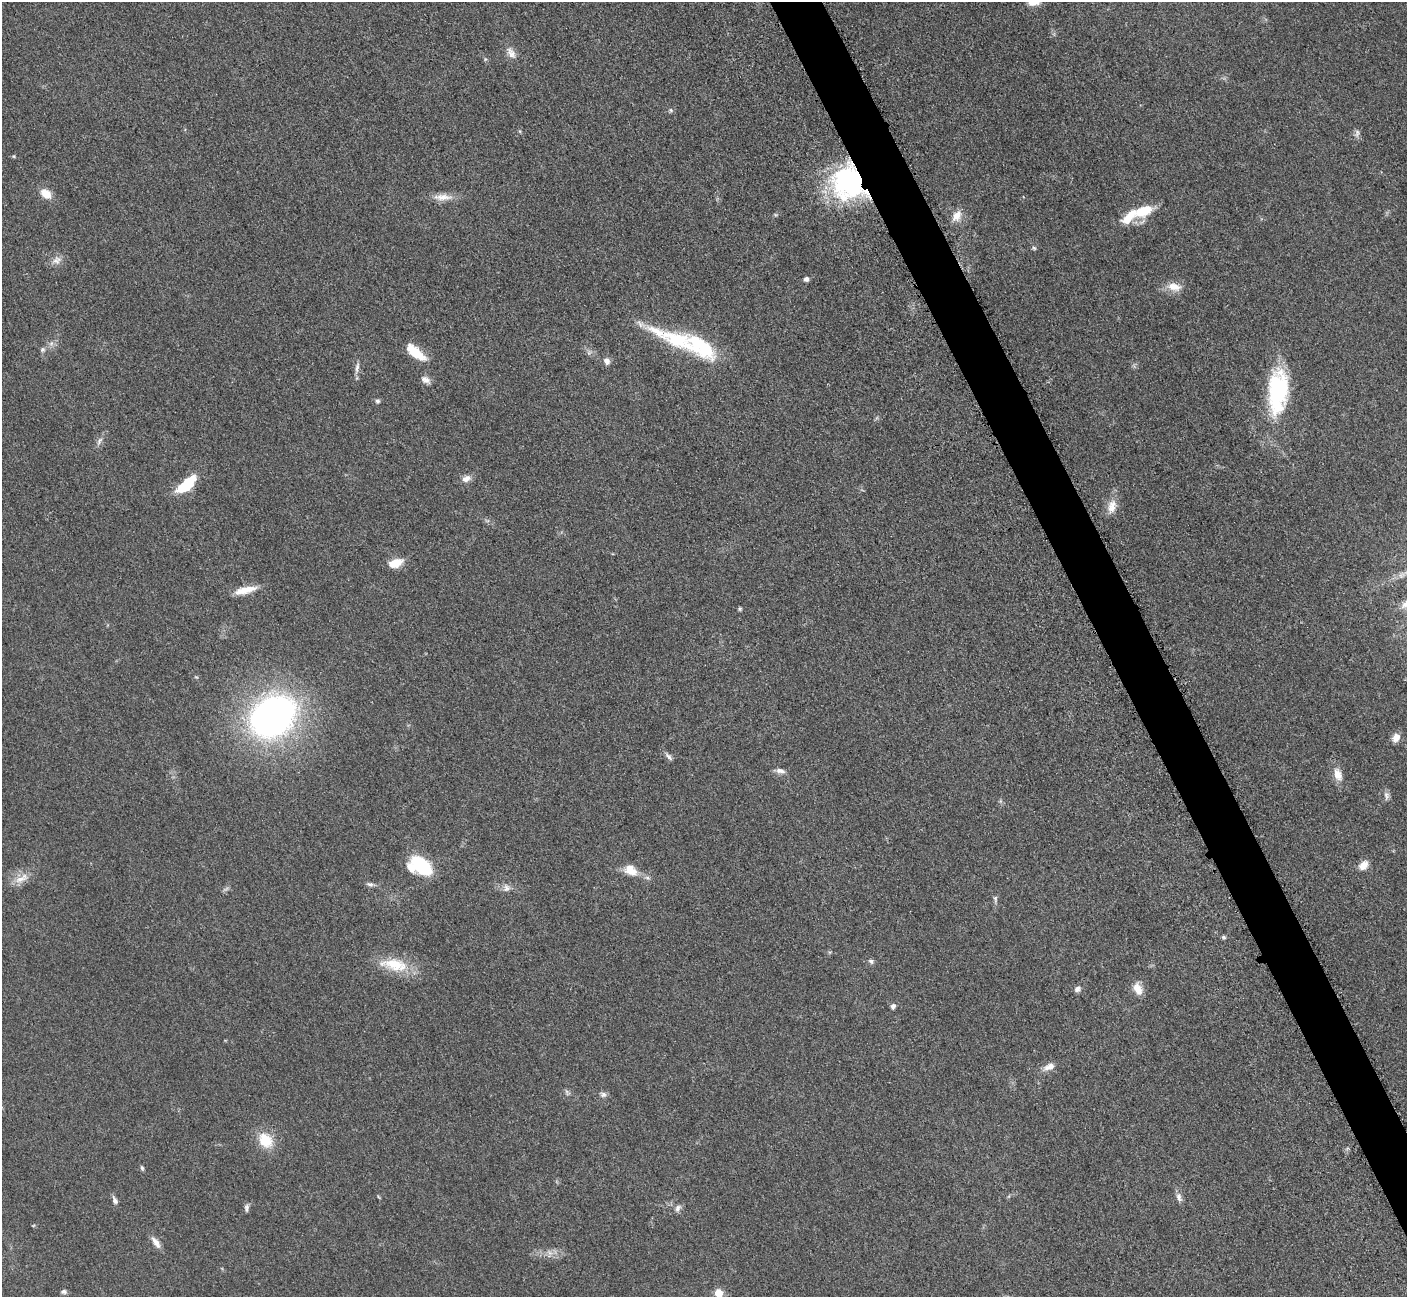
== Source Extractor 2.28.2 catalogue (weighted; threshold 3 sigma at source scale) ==
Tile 6 of 4 x 4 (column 2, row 2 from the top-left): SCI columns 1470-2874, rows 2779-4073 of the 5701 x 5665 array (HDU 1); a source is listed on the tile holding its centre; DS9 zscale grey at full resolution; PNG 1409 x 1299 px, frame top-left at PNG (2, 2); no overlay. Shown black and unused: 3% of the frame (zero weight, under 3 of 5 exposures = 4% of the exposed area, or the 3 px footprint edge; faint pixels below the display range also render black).
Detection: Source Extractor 2.28.2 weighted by HDU 2 'WHT'; one run over the whole footprint, this tile lists its part. Background 0.0535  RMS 0.0059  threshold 0.0265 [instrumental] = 3 sigma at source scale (4.5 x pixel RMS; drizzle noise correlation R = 1.50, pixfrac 1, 0.05/0.05 arcsec/px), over >= 5 px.
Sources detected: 70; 2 too faint to see at this stretch — not listed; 3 inside a brighter listed object's ellipse — not listed separately; the other 65 listed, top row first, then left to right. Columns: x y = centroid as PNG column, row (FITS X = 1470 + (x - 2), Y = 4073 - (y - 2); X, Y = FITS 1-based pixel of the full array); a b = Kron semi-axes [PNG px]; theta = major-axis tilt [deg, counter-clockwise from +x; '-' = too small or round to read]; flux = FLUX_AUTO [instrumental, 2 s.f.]
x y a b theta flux
511 53 17 10 -59 4.7
485 59 6 4 -72 0.85
671 110 7 5 -23 1.1
520 131 6 3 73 0.69
1357 133 12 7 75 2.3
849 182 33 31 -68 110
46 194 13 9 -38 7.9
443 197 27 9 0 7.2
1143 211 25 12 20 18
957 216 16 11 53 6.2
1034 248 6 5 - 0.92
57 260 15 10 28 4.2
806 279 6 6 - 1.8
1174 287 20 11 -11 7.4
657 331 40 12 -25 17
51 343 8 6 68 2.2
701 346 46 22 -34 40
42 350 7 6 - 1.5
415 352 25 10 -39 15
607 361 10 8 -66 2.9
357 368 17 5 80 2.6
426 380 13 8 -31 3.1
1278 391 49 21 85 63
377 401 6 6 - 1.4
99 441 13 6 62 2.5
466 479 12 8 22 3.8
186 484 28 11 42 19
1112 506 20 12 76 7
395 563 16 9 18 9.5
245 590 28 8 13 9.6
740 609 5 4 - 0.85
196 677 6 3 -31 0.64
273 716 37 28 37 290
1396 737 9 7 58 5.4
668 756 12 5 -47 2.1
780 771 13 7 -13 2.8
1338 774 18 10 -71 6.6
1386 796 12 7 -89 2.3
1363 865 11 8 44 5.9
421 866 16 10 -40 50
630 870 16 12 -30 8.9
22 878 23 9 27 7.1
647 878 7 5 -20 1.6
370 884 9 6 -14 1.7
507 888 11 9 58 3.2
995 899 9 5 -85 1.5
1224 937 6 4 -22 1
871 961 8 6 -33 1.5
394 964 40 16 -11 19
1078 989 9 7 34 2.2
1138 989 16 10 -70 6.5
893 1006 5 5 - 2.5
1049 1067 17 8 25 4.5
567 1093 10 5 -54 1.4
603 1094 9 7 -14 2
265 1140 22 17 -53 14
142 1168 7 4 -74 1
1179 1197 13 7 -73 2.8
115 1200 10 6 -69 2.3
246 1208 10 5 88 1.7
678 1208 10 7 65 2.3
156 1242 17 7 -55 4.1
550 1253 9 5 -45 2.5
64 1292 7 5 11 1.5
719 1293 5 5 - 18
Overlapping masked pixels (flux is a lower limit): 1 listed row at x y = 849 182
Isophote crosses this tile's border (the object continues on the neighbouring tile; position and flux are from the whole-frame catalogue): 1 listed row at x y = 719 1293